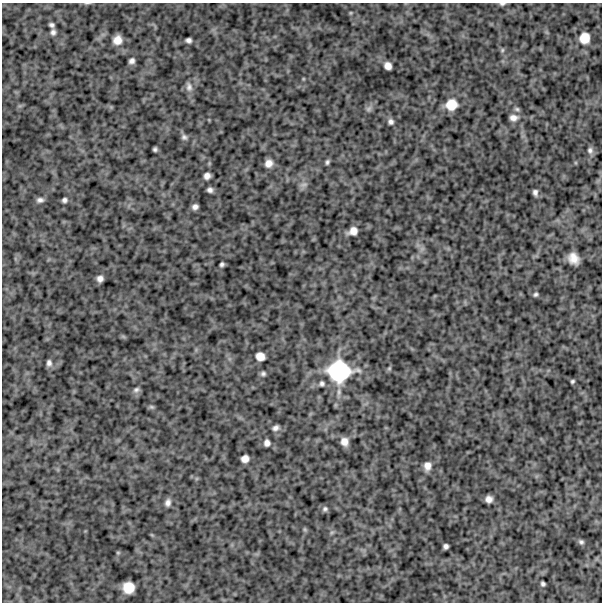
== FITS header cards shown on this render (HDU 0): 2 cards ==
NAXIS1  =                  600
NAXIS2  =                  600

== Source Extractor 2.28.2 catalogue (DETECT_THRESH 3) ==
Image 600 x 600 px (HDU 0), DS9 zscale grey, 1 PNG px = 1 image px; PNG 604 x 604 px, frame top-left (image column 1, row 600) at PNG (2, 3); no overlay
Background 865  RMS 250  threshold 763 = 3 sigma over >= 5 px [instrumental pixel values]
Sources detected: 55; all 55 listed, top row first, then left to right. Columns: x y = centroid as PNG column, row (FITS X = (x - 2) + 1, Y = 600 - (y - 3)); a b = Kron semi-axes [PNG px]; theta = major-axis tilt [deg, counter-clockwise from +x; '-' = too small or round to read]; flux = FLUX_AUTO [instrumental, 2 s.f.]
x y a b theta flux
502 4 8 4 5 3.4e+04
351 13 6 4 90 1.8e+04
52 25 5 4 - 4.0e+04
53 32 6 6 - 5.4e+04
584 38 11 10 - 2.2e+05
117 40 9 8 - 1.6e+05
188 40 5 4 - 5.4e+04
502 50 6 5 - 2.6e+04
132 61 6 5 - 5.7e+04
388 66 7 6 - 1.1e+05
189 87 13 8 -76 8.9e+04
451 105 13 12 - 2.8e+05
369 109 10 7 40 5.5e+04
517 109 7 5 -16 3.4e+04
513 118 9 7 -1 9.3e+04
391 122 7 6 - 5.6e+04
184 137 8 7 - 4.8e+04
155 149 4 4 - 3.4e+04
590 150 8 7 - 5.3e+04
327 162 6 4 71 3.5e+04
269 163 8 7 - 1.2e+05
207 176 6 6 - 8.2e+04
303 185 12 5 10 4.5e+04
210 190 5 5 - 5.4e+04
535 192 6 4 -79 5.3e+04
40 200 9 6 4 6.2e+04
64 200 5 5 - 4.6e+04
195 207 6 5 - 6.3e+04
353 231 9 7 25 1.3e+05
573 258 11 9 -54 1.8e+05
222 264 4 4 - 3.6e+04
100 279 6 6 - 7.7e+04
535 294 5 4 - 3.3e+04
260 356 8 7 - 1.4e+05
49 363 8 6 -89 5.8e+04
339 371 29 25 -1 1.2e+06
263 374 6 5 - 4.0e+04
572 381 4 3 - 2.7e+04
322 383 6 6 - 4.1e+04
136 390 9 6 25 4.5e+04
151 407 7 5 -20 2.9e+04
275 428 7 5 29 6.0e+04
344 442 8 7 - 1.2e+05
267 443 7 6 - 7.1e+04
245 459 7 6 - 1.1e+05
427 466 9 8 - 1.2e+05
489 499 6 6 - 9.4e+04
168 502 8 6 78 7.4e+04
325 509 7 6 - 4.0e+04
332 532 7 4 19 2.7e+04
581 542 6 5 - 3.9e+04
446 546 5 5 - 5.0e+04
118 553 6 4 0 1.8e+04
543 584 4 4 - 3.5e+04
128 587 10 10 - 2.8e+05
At the frame edge (FLAGS 8, measured only in part): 1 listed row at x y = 502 4